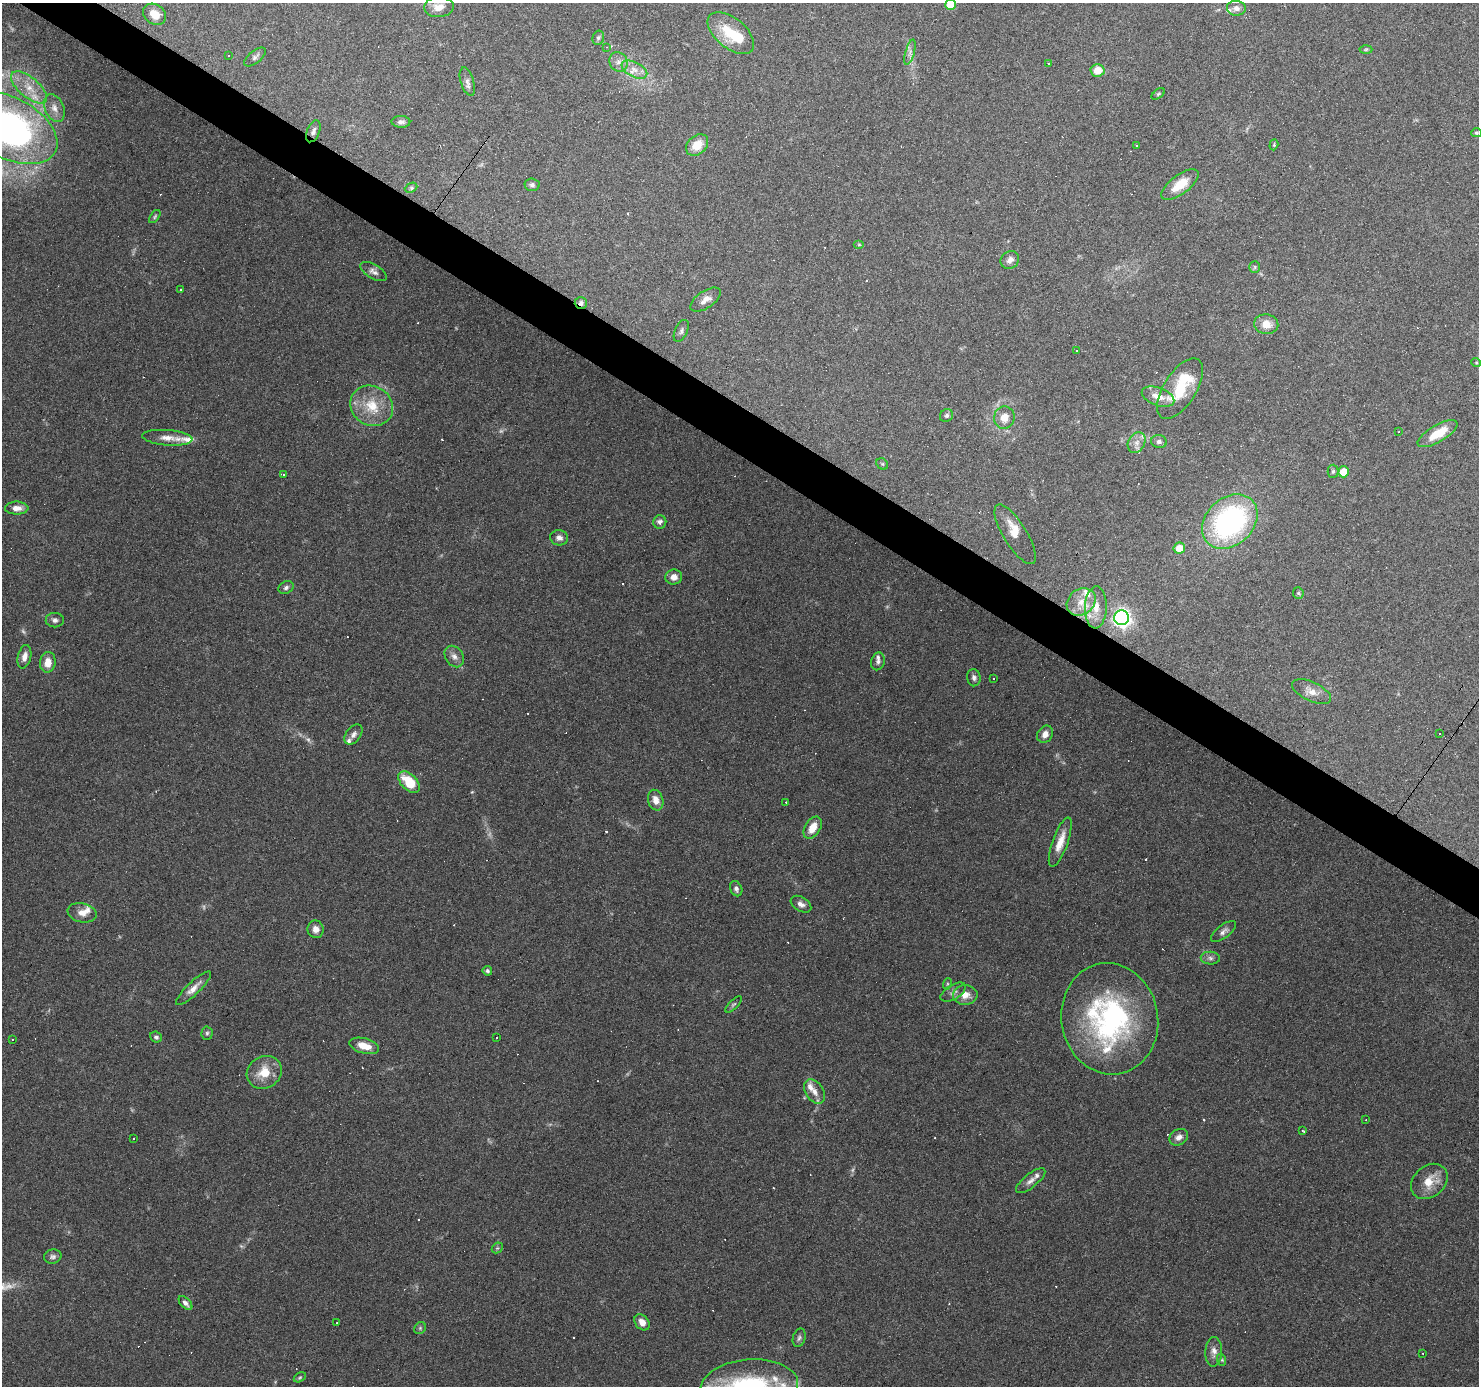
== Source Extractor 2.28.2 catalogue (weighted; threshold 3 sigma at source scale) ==
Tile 11 of 4 x 4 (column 3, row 3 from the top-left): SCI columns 2953-4429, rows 1567-2950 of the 5908 x 5969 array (HDU 1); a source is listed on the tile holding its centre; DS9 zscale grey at full resolution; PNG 1481 x 1388 px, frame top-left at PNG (2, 3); each listed source drawn as its Kron ellipse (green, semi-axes under 4 px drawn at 4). Shown black and unused: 3% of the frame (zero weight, under 3 of 6 exposures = <1% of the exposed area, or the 3 px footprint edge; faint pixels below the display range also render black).
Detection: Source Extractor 2.28.2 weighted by HDU 2 'WHT'; one run over the whole footprint, this tile lists its part. Background 0.075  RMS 0.0042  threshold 0.017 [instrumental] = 3 sigma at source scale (4.09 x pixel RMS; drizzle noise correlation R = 1.36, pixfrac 0.8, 0.0396/0.0396 arcsec/px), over >= 5 px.
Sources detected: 198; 6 too faint to see at this stretch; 1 inside a brighter object's white glare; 58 cosmic-ray / hot-pixel residue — neither listed nor drawn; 12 inside a brighter listed object's ellipse — not listed separately; the other 121 listed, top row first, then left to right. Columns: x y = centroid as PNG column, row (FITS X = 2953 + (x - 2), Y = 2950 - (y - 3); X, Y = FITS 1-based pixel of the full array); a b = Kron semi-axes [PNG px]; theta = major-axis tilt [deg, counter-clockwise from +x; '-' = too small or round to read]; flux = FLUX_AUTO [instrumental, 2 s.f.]
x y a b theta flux
950 5 5 5 - 9.4
439 7 15 10 4 4.1
1236 8 9 7 -7 1.9
155 14 12 9 -33 5.7
731 33 27 15 -39 13
598 38 7 5 75 0.91
606 47 4 3 - 0.53
1366 49 6 4 1 0.59
910 52 13 4 75 1.7
228 55 3 2 - 0.27
255 57 13 6 40 1.3
619 62 10 8 -53 2.4
1048 63 2 2 - 0.39
634 70 14 7 -27 3.3
1098 70 7 6 - 5.8
467 82 15 6 -73 1.8
29 87 22 10 -40 6.9
1158 94 7 4 36 0.55
54 108 14 9 -67 3.1
401 122 9 5 -1 1.4
9 128 52 30 -27 170
313 131 11 6 67 1.4
1476 133 5 4 - 0.57
697 145 12 9 41 6.5
1274 145 5 4 - 0.46
1137 146 3 3 - 0.73
532 185 7 6 - 1.1
1180 185 22 9 36 8.2
411 188 6 4 24 0.77
155 217 7 4 54 0.62
859 245 5 3 - 0.44
1010 260 10 8 39 2.1
1255 267 6 5 - 0.67
373 272 15 7 -30 1.9
180 289 3 3 - 0.45
706 300 17 8 35 3.1
581 303 6 6 - 1.3
1266 324 12 10 -5 4.9
681 331 12 6 66 1.3
1076 350 3 3 - 0.79
1476 362 5 3 - 0.36
1180 389 34 16 58 16
1158 397 17 9 -20 4.8
372 406 22 19 -31 12
946 415 7 6 - 0.98
1004 418 11 10 - 4.6
1399 432 3 2 - 0.32
1438 434 22 8 30 8.8
167 438 25 7 -4 4.1
1159 442 8 6 -12 1.2
1137 443 11 8 64 2.6
882 464 6 5 - 0.63
1333 471 6 5 - 0.75
1344 472 5 5 - 6.6
283 475 2 2 - 0.4
17 508 12 6 0 2.8
660 522 7 6 - 1.5
1230 522 31 23 43 80
1015 534 34 11 -58 5.2
559 538 9 7 -11 1.9
1179 548 6 5 - 4.9
674 577 8 7 - 3.1
286 588 8 6 28 1.1
1298 593 6 5 - 0.6
1081 602 15 12 36 5.9
1096 607 21 11 88 6
1121 618 7 7 - 160
55 620 9 7 0 1.5
454 656 11 9 -55 2.2
24 657 12 6 77 2.8
878 661 9 6 76 1.2
48 662 10 7 82 4.8
974 678 8 7 - 1.3
993 678 3 3 - 0.77
1312 692 21 9 -25 3.9
353 734 11 7 52 1.7
1045 734 9 7 56 2.8
1439 734 2 2 - 0.34
409 782 13 8 -46 11
656 800 10 7 -73 3.7
786 802 3 3 - 0.79
813 828 12 7 58 6
1060 842 26 7 70 5.6
736 889 8 6 -64 1.4
801 904 11 7 -32 1.8
82 913 14 9 -12 3.3
316 929 9 8 - 2.4
1223 931 15 6 38 1.8
1210 958 9 6 -2 1.4
487 971 5 4 - 0.89
947 984 6 3 72 0.48
193 988 23 6 43 3.6
953 992 14 7 32 1.9
965 995 12 10 1 4.2
734 1004 10 4 44 0.86
1110 1019 56 48 -79 88
207 1033 6 5 - 0.71
156 1037 6 5 - 0.99
497 1038 2 2 - 0.57
12 1039 2 2 - 0.33
364 1046 15 7 -16 5.2
264 1072 18 16 32 8.4
815 1092 13 9 -57 3.2
1366 1120 3 3 - 0.35
1302 1130 4 3 - 1.4
1179 1137 10 7 30 2.4
133 1138 3 2 - 0.41
1031 1181 18 7 39 2.5
1429 1181 20 15 41 7.4
497 1248 6 4 44 0.6
53 1256 9 7 12 1.2
185 1303 8 5 -47 1.5
642 1322 9 6 -52 2.6
337 1323 2 2 - 0.35
420 1328 6 5 - 0.7
799 1338 9 6 73 1.1
1214 1352 15 8 88 2.7
1423 1353 2 2 - 0.26
1222 1360 6 4 -72 0.58
300 1377 7 4 29 0.62
749 1386 49 27 5 52
Overlapping masked pixels (flux is a lower limit): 1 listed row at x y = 581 303
Isophote crosses this tile's border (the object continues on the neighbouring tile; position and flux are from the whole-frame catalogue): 3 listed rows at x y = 950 5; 9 128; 749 1386